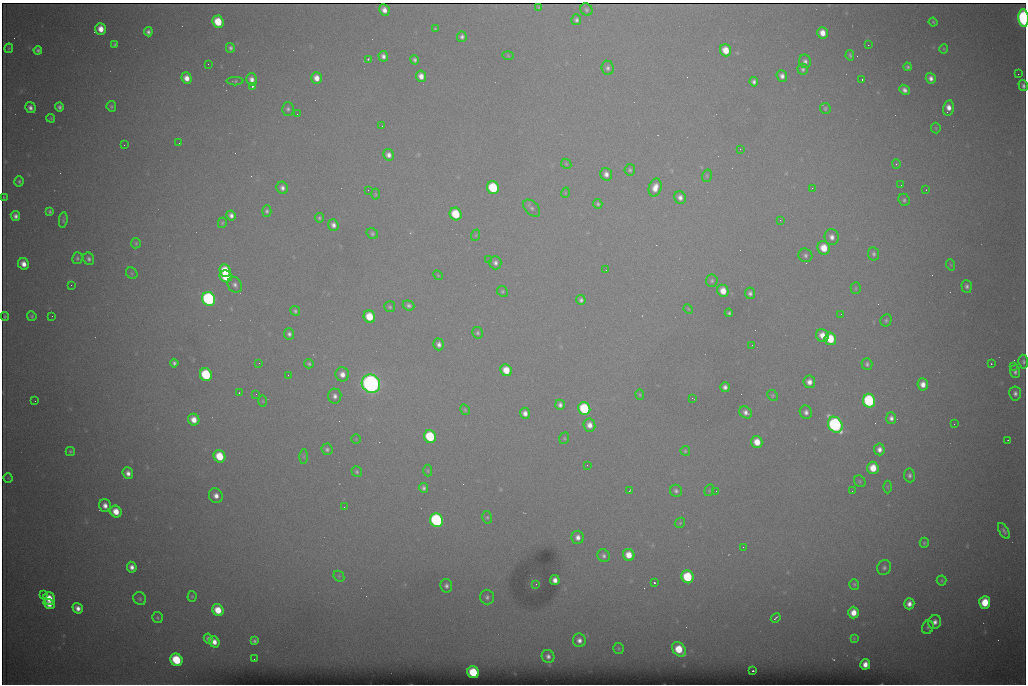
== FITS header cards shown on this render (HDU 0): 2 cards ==
NAXIS1  =                 1024 /fastest changing axis
NAXIS2  =                  682 /next to fastest changing axis

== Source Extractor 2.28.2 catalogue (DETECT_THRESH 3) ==
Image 1024 x 682 px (HDU 0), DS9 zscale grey, 1 PNG px = 1 image px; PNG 1028 x 686 px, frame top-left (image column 1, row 682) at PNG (2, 3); each listed source drawn as its Kron ellipse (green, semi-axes under 4 px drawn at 4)
Background 6910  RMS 56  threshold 170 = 3 sigma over >= 5 px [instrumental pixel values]
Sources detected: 245; all 245 listed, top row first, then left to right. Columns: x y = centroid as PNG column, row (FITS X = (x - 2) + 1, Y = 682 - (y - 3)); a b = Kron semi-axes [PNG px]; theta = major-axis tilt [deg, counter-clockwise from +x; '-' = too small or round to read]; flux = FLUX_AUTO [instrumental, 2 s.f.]
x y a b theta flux
539 8 4 3 - 4.7e+03
384 10 6 5 - 2.6e+04
586 10 6 5 - 8.4e+03
1023 18 9 5 -86 1.0e+06
576 20 5 5 - 1.1e+04
218 22 6 5 - 1.2e+05
933 22 4 4 - 5.2e+03
101 29 6 5 - 4.5e+04
435 29 4 3 - 5.1e+03
148 32 4 4 - 1.3e+04
822 33 6 5 - 4.0e+04
462 37 5 5 - 1.2e+04
115 45 4 4 - 7.0e+03
868 45 3 2 - 3.3e+03
9 48 5 4 - 4.9e+03
230 48 5 4 - 9.7e+03
944 49 5 3 - 3.7e+03
38 50 4 4 - 9.4e+03
726 50 6 5 - 6.4e+04
850 55 5 4 - 7.0e+03
383 56 5 5 - 1.7e+04
508 56 5 3 - 3.7e+03
368 59 3 2 - 5.6e+03
414 60 5 4 - 9.7e+03
805 61 7 6 - 1.3e+04
208 64 2 2 - 2.8e+03
908 67 4 4 - 8.5e+03
608 68 7 6 - 1.3e+04
803 69 5 5 - 8.8e+03
1018 74 2 2 - 1.4e+04
421 76 5 5 - 3.0e+04
782 76 6 5 - 1.8e+04
187 78 6 5 - 3.5e+04
316 78 6 5 - 3.5e+04
931 78 5 5 - 1.9e+04
252 79 6 5 - 2.3e+04
862 79 3 2 - 4.8e+03
235 81 8 4 0 5.9e+03
754 82 5 4 - 1.2e+04
252 86 3 3 - 9.5e+04
1023 86 6 4 -73 1.3e+04
904 90 5 4 - 1.7e+04
111 106 5 4 - 7.0e+03
59 107 4 4 - 1.1e+04
30 108 6 5 - 1.7e+04
825 108 5 5 - 6.6e+03
948 108 8 5 80 3.3e+04
288 109 6 6 - 1.0e+04
297 114 2 2 - 2.6e+03
51 118 4 3 - 4.4e+03
382 126 2 2 - 1.8e+03
936 128 5 5 - 4.7e+03
179 143 2 2 - 3.4e+03
124 145 2 2 - 1.8e+03
740 149 3 2 - 3.1e+03
389 155 6 5 - 2.1e+04
566 164 6 4 -46 4.3e+03
896 164 4 4 - 4.5e+03
630 170 6 5 - 7.2e+03
606 174 6 5 - 2.0e+04
707 176 6 4 71 5.3e+03
19 181 5 5 - 8.0e+03
901 185 2 2 - 1.7e+03
282 188 6 5 - 1.7e+04
493 188 6 6 - 2.7e+05
655 188 9 6 75 4.1e+04
812 188 3 2 - 4.6e+03
368 190 2 2 - 8.3e+03
926 190 2 2 - 2.2e+03
565 193 5 3 - 3.3e+03
375 194 5 3 - 4.5e+03
4 197 3 2 - 3.6e+03
680 197 6 6 - 2.1e+04
904 200 6 5 - 8.9e+03
598 204 5 4 - 7.6e+03
532 208 10 6 -45 1.4e+04
50 211 4 3 - 7.6e+03
267 211 5 4 - 9.1e+03
456 214 6 6 - 1.5e+05
231 215 5 4 - 1.7e+04
15 216 5 4 - 1.7e+04
319 218 4 4 - 7.1e+03
63 220 8 4 83 7.3e+03
780 220 4 3 - 4.0e+03
222 223 5 4 - 4.9e+03
333 225 6 5 - 1.9e+04
372 234 6 5 - 7.7e+03
476 235 6 4 71 4.1e+03
832 237 8 7 - 2.3e+04
136 243 5 5 - 6.1e+03
824 248 7 6 - 7.6e+04
874 254 7 5 -83 1.1e+04
805 255 7 6 - 1.1e+04
77 258 6 5 - 7.8e+03
89 259 6 5 - 1.2e+04
488 260 2 2 - 2.2e+03
495 263 6 6 - 1.5e+04
23 264 6 5 - 3.3e+04
951 265 6 3 -71 4.1e+03
606 270 2 2 - 1.7e+03
225 271 6 5 - 9.6e+04
132 273 6 5 - 5.9e+03
438 275 5 4 - 4.0e+03
226 276 6 5 - 1.6e+05
712 281 6 6 - 8.3e+03
71 285 2 2 - 6.9e+03
235 285 8 6 -60 1.5e+04
967 286 6 5 - 1.2e+04
856 288 5 5 - 5.4e+03
502 291 5 5 - 6.5e+03
723 291 6 5 - 5.0e+04
750 293 6 5 - 1.3e+04
209 299 7 6 - 9.7e+05
581 300 5 4 - 1.1e+04
409 305 6 5 - 1.1e+04
390 307 5 5 - 7.1e+03
688 309 5 4 - 4.2e+03
295 311 5 4 - 7.8e+03
729 313 4 3 - 7.1e+03
841 314 2 2 - 2.9e+03
5 316 4 3 - 6.4e+03
32 316 5 4 - 6.1e+03
52 316 2 2 - 2.1e+03
369 317 6 5 - 1.1e+05
886 320 6 5 - 7.7e+03
478 333 6 5 - 8.1e+03
289 334 5 5 - 1.3e+04
822 335 7 6 - 4.4e+04
830 339 6 5 - 1.1e+05
439 344 6 5 - 1.6e+04
752 345 3 2 - 4.5e+03
1023 362 7 5 -85 9.0e+03
174 363 4 4 - 1.1e+04
259 363 2 2 - 2.0e+03
309 364 5 4 - 7.4e+03
867 364 6 5 - 1.0e+04
991 364 2 2 - 3.1e+03
1013 366 2 2 - 2.2e+04
506 370 6 5 - 7.3e+04
1015 372 6 5 - 1.1e+04
342 374 7 7 - 2.9e+04
206 375 6 6 - 3.1e+05
288 375 2 2 - 1.7e+03
809 382 6 6 - 2.7e+04
371 384 9 8 - 2.5e+06
923 384 6 5 - 3.2e+04
725 387 5 4 - 1.7e+04
239 393 2 2 - 2.9e+03
1015 393 7 6 - 1.5e+04
256 394 2 2 - 1.7e+03
640 395 5 4 - 5.1e+03
772 395 5 5 - 5.7e+03
335 396 7 6 - 1.8e+04
693 398 4 2 - 2.5e+03
35 401 2 2 - 1.7e+03
263 401 6 4 -88 4.3e+03
869 401 7 6 - 4.6e+05
560 405 5 5 - 1.5e+04
584 409 6 6 - 3.1e+05
465 410 5 4 - 5.8e+03
746 412 7 5 -38 1.8e+04
806 412 7 6 - 1.7e+04
525 413 5 5 - 2.2e+04
891 418 6 5 - 1.6e+04
194 420 6 5 - 4.2e+04
954 424 2 2 - 9.3e+03
589 425 6 6 - 3.0e+04
835 425 8 7 - 1.2e+06
430 437 6 6 - 2.5e+05
564 438 6 4 70 5.5e+03
356 439 5 4 - 4.0e+03
1008 440 2 2 - 3.0e+03
757 442 6 5 - 5.9e+04
327 449 6 5 - 1.0e+04
879 449 6 5 - 2.2e+04
70 451 4 4 - 6.5e+03
685 451 5 4 - 5.8e+03
219 456 6 5 - 1.2e+05
304 457 7 4 90 6.7e+03
587 465 3 2 - 3.7e+03
873 468 6 5 - 7.6e+04
428 471 6 4 90 5.1e+03
357 472 6 5 - 6.9e+03
128 473 6 5 - 2.3e+04
909 475 7 5 -82 1.2e+04
8 478 4 4 - 4.2e+03
860 481 6 5 - 5.8e+03
887 487 6 4 -89 5.2e+03
423 488 5 4 - 1.0e+04
630 490 3 2 - 2.5e+03
709 490 6 4 70 5.1e+03
676 491 6 6 - 1.1e+04
716 491 2 2 - 1.9e+03
852 491 3 3 - 2.2e+03
216 496 7 6 - 2.7e+04
105 505 6 5 - 2.6e+04
344 507 3 2 - 4.0e+03
116 511 6 5 - 5.9e+04
487 517 6 5 - 6.4e+03
437 520 7 6 - 8.0e+05
680 523 5 4 - 5.2e+03
1004 531 9 4 -58 1.1e+04
578 537 6 6 - 2.2e+04
924 543 5 4 - 6.5e+03
743 547 2 2 - 1.4e+03
629 555 6 5 - 5.7e+04
604 556 7 6 - 1.3e+04
132 567 5 4 - 2.2e+04
884 568 7 7 - 1.2e+04
339 576 6 5 - 5.4e+03
687 577 6 6 - 2.2e+05
555 580 5 4 - 2.4e+04
942 580 5 5 - 5.6e+03
654 583 3 3 - 9.6e+04
536 584 2 2 - 1.7e+03
854 584 5 5 - 6.5e+03
446 586 7 6 - 1.3e+04
43 594 2 2 - 1.0e+04
192 596 5 4 - 5.1e+03
487 597 7 7 - 1.4e+04
49 598 6 5 - 7.5e+04
140 599 7 6 - 8.0e+03
985 602 6 5 - 1.2e+05
49 604 6 5 - 3.4e+04
909 604 5 5 - 2.6e+04
78 608 5 5 - 2.6e+04
218 610 6 5 - 8.2e+04
853 613 6 5 - 4.8e+04
157 618 5 5 - 6.9e+03
776 618 5 2 - 6.2e+03
935 622 7 6 - 2.2e+04
928 627 7 5 66 7.8e+03
854 638 3 3 - 3.5e+03
208 639 5 4 - 1.4e+04
579 640 7 6 - 2.1e+04
254 641 4 4 - 8.0e+03
214 642 6 5 - 3.3e+04
618 648 5 5 - 5.9e+03
679 649 8 6 -48 1.2e+05
548 656 7 6 - 1.7e+04
254 659 2 2 - 5.1e+03
176 660 6 5 - 2.2e+05
865 664 5 5 - 3.2e+04
753 671 3 2 - 4.8e+03
473 672 6 5 - 1.9e+05
At the frame edge (FLAGS 8, measured only in part): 3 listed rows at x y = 1023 18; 1023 86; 1023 362

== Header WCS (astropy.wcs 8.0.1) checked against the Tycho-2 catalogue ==
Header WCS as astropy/WCSLIB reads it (CRVAL/CRPIX/CD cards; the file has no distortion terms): RA---TAN/DEC--TAN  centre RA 07:06:07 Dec +31:10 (106.53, +31.16 deg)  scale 1.44 arcsec/px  FOV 24.5' x 16.3'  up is -93 deg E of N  parity flipped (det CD > 0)
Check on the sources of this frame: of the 60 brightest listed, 8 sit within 2.2 arcsec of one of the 15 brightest Tycho-2 stars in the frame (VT <= 12.35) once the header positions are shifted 0.49 arcsec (0.47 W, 0.13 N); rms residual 0.80 arcsec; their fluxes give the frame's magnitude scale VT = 25.55 - 2.5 log10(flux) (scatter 0.34 mag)
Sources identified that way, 8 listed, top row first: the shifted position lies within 2.2 arcsec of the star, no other Tycho-2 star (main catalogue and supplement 1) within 4.4 arcsec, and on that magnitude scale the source's flux lands within +1.5 / -3 mag of the star's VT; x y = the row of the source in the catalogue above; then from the Tycho-2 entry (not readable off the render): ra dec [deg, ICRS J2000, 3 dp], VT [Tycho-2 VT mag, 2 dp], TYC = Tycho-2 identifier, HIP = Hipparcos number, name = IAU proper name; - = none
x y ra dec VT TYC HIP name
493 188 106.458 +31.151 12.35 2438-728-1 - -
206 375 106.551 +31.041 11.84 2438-663-1 - -
371 384 106.552 +31.106 9.20 2438-180-1 - -
869 401 106.550 +31.305 11.61 2438-184-1 - -
584 409 106.559 +31.192 11.79 2438-1039-1 - -
835 425 106.562 +31.292 10.01 2438-106-1 - -
437 520 106.614 +31.135 11.36 2438-550-1 - -
473 672 106.684 +31.152 11.76 2438-931-1 - -